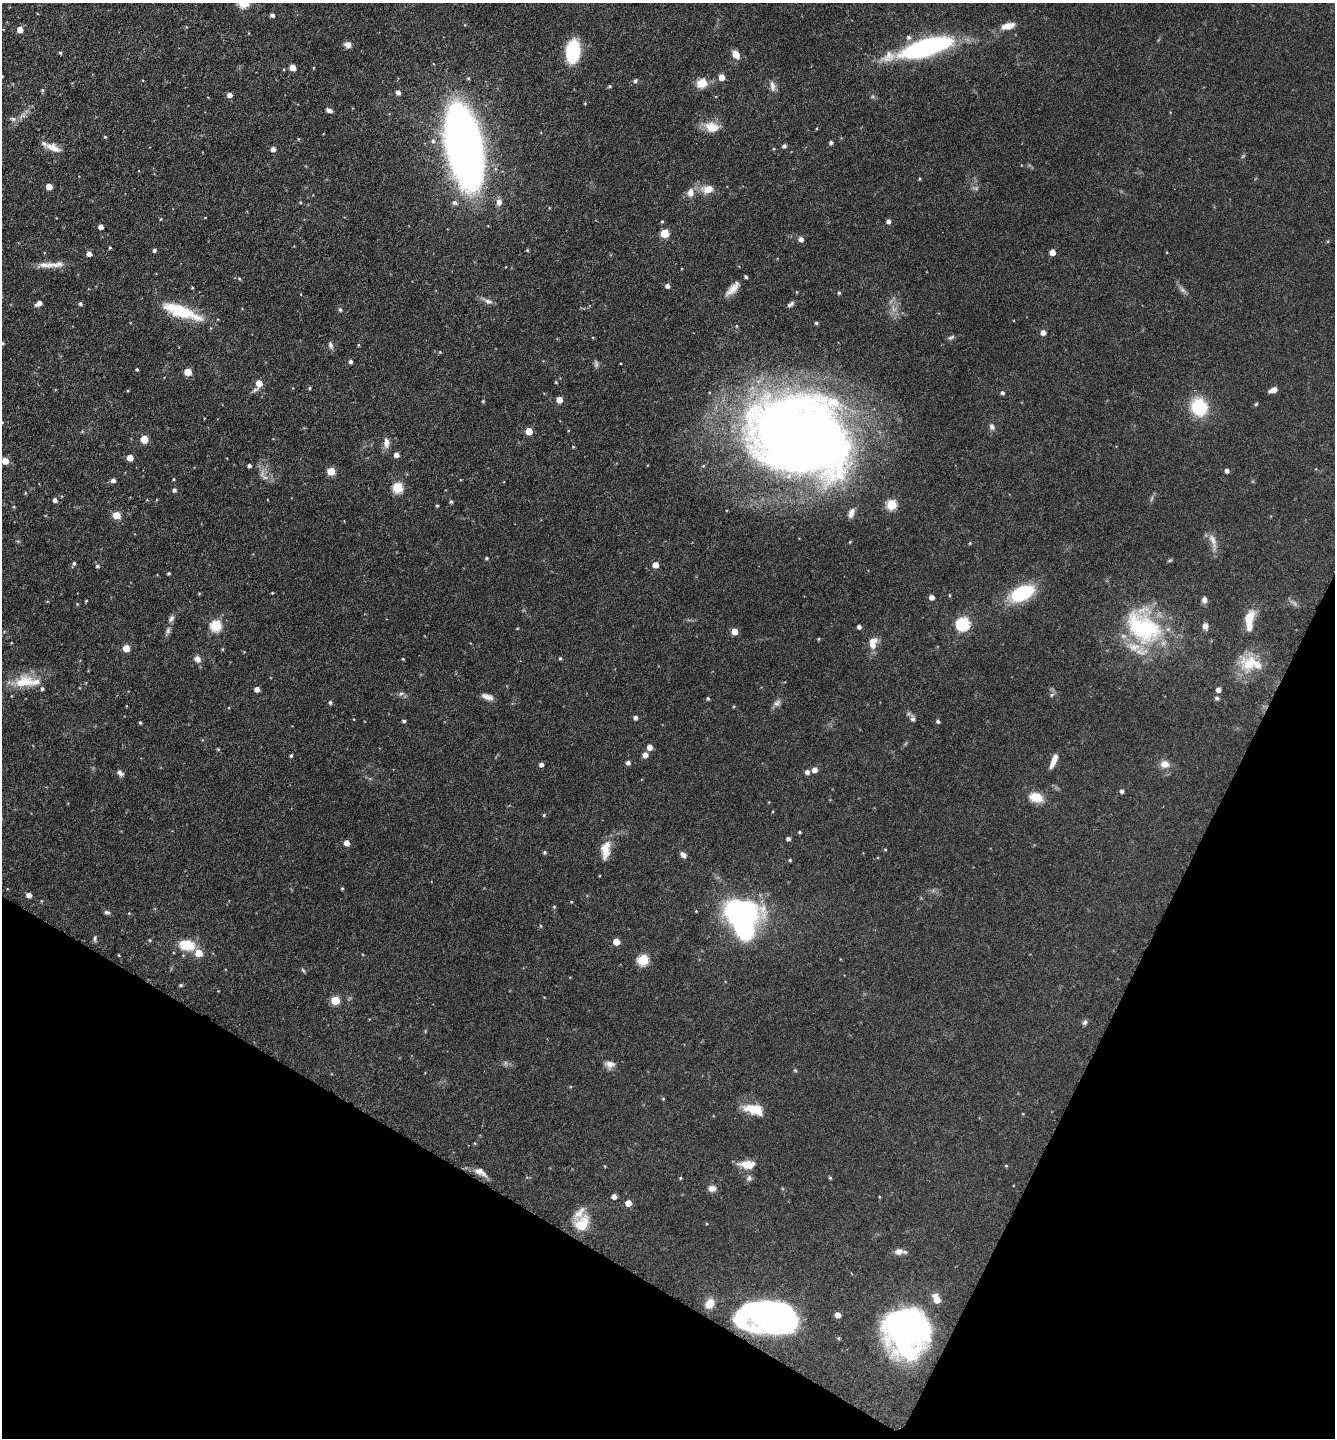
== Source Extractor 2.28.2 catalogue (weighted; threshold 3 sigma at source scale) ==
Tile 15 of 4 x 4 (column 3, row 4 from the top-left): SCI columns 2814-4146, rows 6-1441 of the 5770 x 5760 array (HDU 1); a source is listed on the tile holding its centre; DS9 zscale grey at full resolution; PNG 1337 x 1440 px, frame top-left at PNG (2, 3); no overlay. Shown black and unused: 23% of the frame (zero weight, under 3 of 6 exposures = <1% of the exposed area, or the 3 px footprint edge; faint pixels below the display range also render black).
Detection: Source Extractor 2.28.2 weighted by HDU 2 'WHT'; one run over the whole footprint, this tile lists its part. Background 0.072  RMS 0.0039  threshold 0.0159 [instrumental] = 3 sigma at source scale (4.09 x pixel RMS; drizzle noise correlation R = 1.36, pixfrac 0.8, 0.05/0.05 arcsec/px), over >= 5 px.
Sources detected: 211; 1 too faint to see at this stretch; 1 inside a brighter object's white glare — not listed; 12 inside a brighter listed object's ellipse — not listed separately; the other 197 listed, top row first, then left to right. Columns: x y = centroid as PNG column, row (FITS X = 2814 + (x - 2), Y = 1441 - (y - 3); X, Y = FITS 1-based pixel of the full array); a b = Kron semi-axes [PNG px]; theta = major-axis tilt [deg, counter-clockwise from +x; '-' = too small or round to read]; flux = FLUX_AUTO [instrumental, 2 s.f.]
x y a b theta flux
272 15 5 4 - 0.89
1008 26 15 7 14 3.8
20 30 5 5 - 3.1
908 37 6 6 - 1
348 45 7 6 - 1.9
926 47 49 15 17 64
573 52 19 12 81 21
60 53 4 4 - 0.41
736 54 9 6 -56 3.1
292 68 5 4 - 3.9
2 76 3 3 - 0.26
722 77 5 5 - 3.6
635 81 6 5 - 0.61
702 83 12 10 20 4.5
610 86 5 4 - 0.46
772 86 16 7 -81 1.8
42 90 5 4 - 0.41
398 92 5 4 - 1.4
229 95 5 5 - 1.7
329 110 7 4 -22 1.3
13 119 6 6 - 0.87
712 127 18 12 -12 5.4
105 137 4 4 - 0.34
433 141 6 5 - 0.79
831 143 4 4 - 0.86
784 146 5 4 - 0.88
53 147 19 9 -27 3.7
464 147 47 19 -79 500
273 149 4 4 - 1.6
920 179 4 3 - 0.34
49 187 5 4 - 3.9
708 189 15 10 12 4
690 193 11 8 83 2.6
455 202 6 6 - 1.1
499 202 9 7 84 1.8
888 221 4 4 - 1.3
662 222 4 4 - 0.37
101 227 4 4 - 2
664 233 5 5 - 11
801 239 5 5 - 1.4
110 248 4 3 - 0.36
154 250 4 4 - 0.74
527 250 5 4 - 0.37
1052 252 5 4 - 3.2
89 254 4 4 - 1.7
47 265 25 8 -1 3.7
239 278 5 3 - 0.41
667 286 5 4 - 1.3
192 288 4 3 - 0.28
733 289 22 8 46 3.4
839 293 4 4 - 0.47
488 301 11 6 -24 1.4
39 303 7 4 34 1.8
80 304 4 4 - 0.67
791 304 11 4 40 0.94
340 309 5 4 - 0.58
185 311 55 15 -28 13
816 323 4 4 - 0.47
1043 333 5 4 - 2
951 337 10 5 23 0.75
3 343 4 4 - 0.39
330 345 9 6 -70 1
358 345 4 3 - 0.32
350 361 4 4 - 0.94
137 369 3 3 - 0.44
188 372 5 5 - 6.5
259 384 9 5 61 4.6
309 388 5 3 - 0.38
1273 390 8 5 21 2.1
1002 393 4 4 - 0.78
559 400 5 4 - 3.8
483 401 4 3 - 0.37
1256 404 6 4 45 0.4
1199 407 17 15 -60 16
992 427 8 7 - 1.1
529 431 5 5 - 6.8
799 435 99 71 -18 390
144 439 5 5 - 7.6
386 443 14 7 -90 2
573 447 4 4 - 0.3
396 455 5 4 - 1.7
130 458 5 5 - 3.8
5 461 5 5 - 4
249 465 3 3 - 0.76
331 471 5 5 - 9.2
1227 471 5 4 - 1.1
265 477 7 4 -2 0.82
174 479 4 3 - 0.31
113 480 5 4 - 1.3
397 487 5 5 - 20
174 490 5 4 - 0.86
25 493 4 3 - 0.28
55 500 4 4 - 1.3
451 502 5 4 - 0.58
891 505 5 5 - 21
437 506 4 3 - 0.41
851 513 12 6 72 1.6
116 515 5 5 - 6.9
1213 540 21 8 -69 2.9
850 542 3 3 - 0.28
486 558 4 3 - 0.46
1170 560 6 4 19 0.42
74 563 5 4 - 0.56
655 565 5 5 - 3.5
97 566 5 5 - 0.73
168 573 4 3 - 0.49
1022 593 19 11 25 28
932 597 4 4 - 1.9
1204 600 7 6 - 1.4
86 601 3 3 - 0.3
77 604 3 3 - 0.28
1249 617 16 9 60 5.6
171 618 8 6 61 1.1
963 624 6 6 - 48
216 626 6 5 - 27
1205 626 6 5 - 2
859 627 4 4 - 1
1143 628 53 34 -36 40
168 631 8 6 76 1
735 631 5 5 - 4.4
818 639 4 4 - 0.34
872 645 9 9 - 2.7
126 648 5 5 - 6
560 658 4 3 - 0.45
197 659 9 7 -51 1.8
403 659 4 3 - 0.28
1249 664 24 22 -55 11
23 682 30 15 11 9.4
257 689 4 4 - 2.1
1218 690 5 4 - 1.7
401 694 6 5 - 0.76
1052 695 6 5 - 0.63
487 697 14 6 -18 2.1
708 698 5 4 - 0.47
1217 698 6 5 - 0.59
330 702 4 4 - 0.71
777 703 11 7 44 1.4
635 717 4 4 - 1
913 719 7 6 - 0.91
404 721 4 3 - 0.62
938 722 5 5 - 0.57
140 723 4 3 - 0.44
650 747 5 5 - 2.6
645 755 5 5 - 2.1
291 756 4 3 - 0.57
1054 761 15 5 68 2.9
628 763 5 4 - 1
1165 764 11 9 -3 2.7
541 765 4 4 - 1.2
814 770 5 5 - 2.1
807 772 5 5 - 1.4
120 773 9 5 -37 1.2
1122 791 5 4 - 0.97
1036 797 17 11 -16 5.3
544 815 4 4 - 0.39
800 832 4 3 - 0.4
788 839 4 4 - 0.94
347 843 5 4 - 2.7
605 850 23 11 84 5.1
885 850 4 3 - 0.3
545 852 4 4 - 0.59
683 855 9 6 -48 1.3
790 860 4 4 - 0.35
342 888 4 3 - 0.36
29 895 5 4 - 1.8
554 906 5 3 - 0.3
107 912 8 4 -11 0.79
742 917 28 19 -73 140
95 938 9 4 85 0.64
150 940 5 3 - 0.33
616 942 5 5 - 5
187 945 17 11 -5 9
643 960 6 5 - 25
303 970 7 3 -53 0.46
181 985 5 4 - 0.51
335 1000 5 5 - 12
1085 1022 7 6 - 0.85
610 1064 13 8 -8 2
795 1070 6 3 -19 0.37
663 1099 4 3 - 0.29
755 1109 22 10 -14 7.7
747 1164 16 9 -2 5.4
1006 1166 4 4 - 0.35
480 1172 18 8 -29 2.8
680 1178 4 4 - 0.37
749 1178 8 7 - 1.1
830 1178 5 4 - 0.44
712 1188 10 8 7 1.8
614 1196 4 4 - 1.8
628 1203 5 5 - 3.4
582 1223 23 17 49 8.1
900 1251 14 7 1 1.9
937 1299 8 6 -65 4.6
709 1304 10 8 59 3.7
774 1314 51 26 2 130
838 1315 5 4 - 2.8
907 1331 44 40 -77 94
Overlapping masked pixels (flux is a lower limit): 1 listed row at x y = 774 1314
Isophote crosses this tile's border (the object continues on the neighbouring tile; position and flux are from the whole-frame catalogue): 1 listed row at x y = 2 76